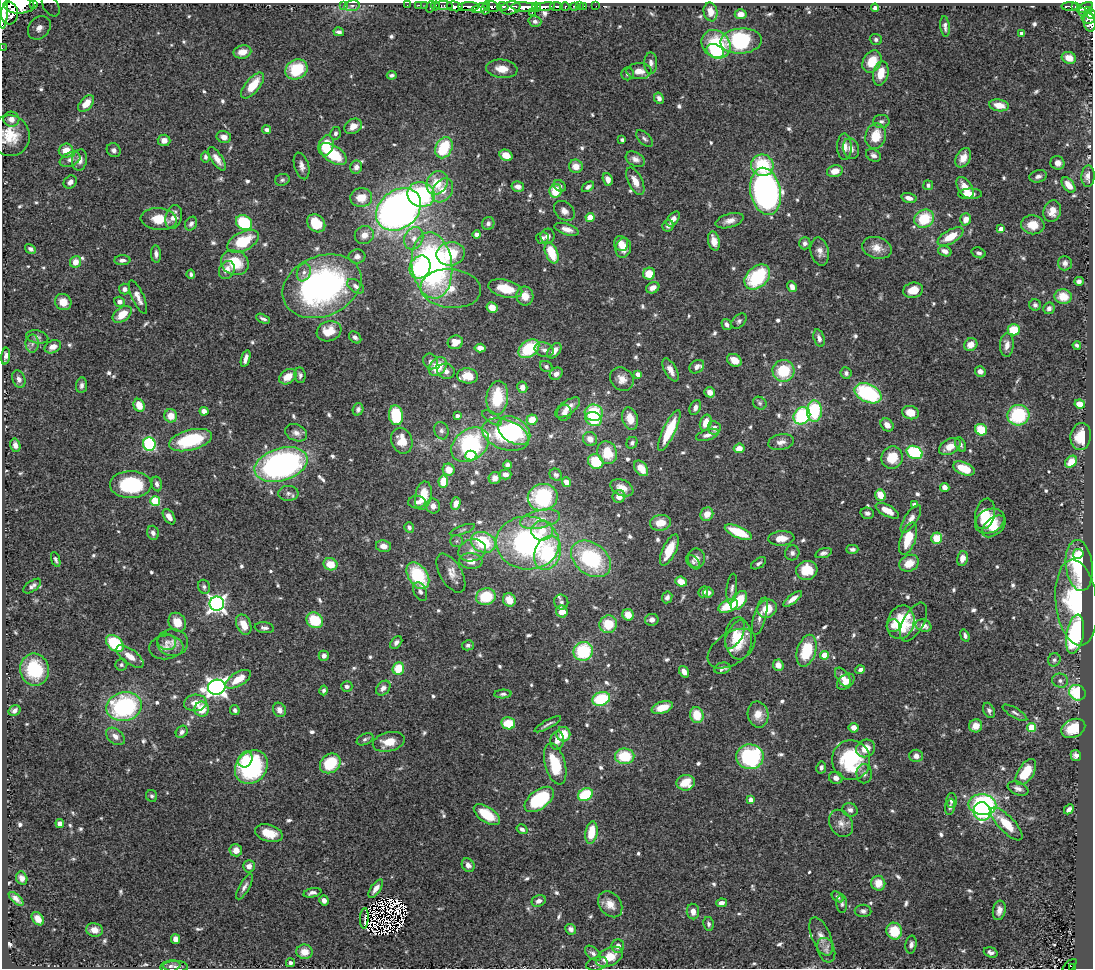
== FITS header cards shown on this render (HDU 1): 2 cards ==
NAXIS1  =                 1091
NAXIS2  =                  966

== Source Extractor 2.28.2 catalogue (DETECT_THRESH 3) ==
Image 1091 x 966 px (HDU 1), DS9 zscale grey, 1 PNG px = 1 image px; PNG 1095 x 970 px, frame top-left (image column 1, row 966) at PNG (2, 3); each listed source drawn as its Kron ellipse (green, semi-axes under 4 px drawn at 4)
Background 1.42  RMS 0.032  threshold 0.0969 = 3 sigma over >= 5 px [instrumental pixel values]
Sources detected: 749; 9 with non-positive FLUX_AUTO (blend fragments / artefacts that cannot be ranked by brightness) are neither listed nor drawn; of the other 740, the 500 brightest by FLUX_AUTO listed and drawn (240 fainter detections omitted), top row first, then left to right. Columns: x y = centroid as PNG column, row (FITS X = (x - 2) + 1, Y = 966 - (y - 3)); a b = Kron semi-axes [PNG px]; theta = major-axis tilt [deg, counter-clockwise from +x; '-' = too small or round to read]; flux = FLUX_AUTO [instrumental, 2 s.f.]
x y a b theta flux
34 4 3 2 - 200
19 5 15 8 0 6400
343 5 3 2 - 21
407 5 2 2 - 14
419 5 3 2 - 36
425 5 2 2 - 24
51 6 12 7 -56 13
352 6 8 5 8 5.8
431 6 6 2 72 46
436 6 5 3 - 57
444 6 9 3 0 150
455 6 8 4 -10 1500
503 6 6 3 -6 540
556 6 6 3 -5 500
574 6 4 3 - 86
579 6 2 2 - 14
584 6 2 2 - 19
596 6 2 2 - 11
1070 6 8 3 -2 220
469 7 11 4 -1 2100
492 7 8 5 -14 1500
524 7 13 4 -4 4700
537 7 5 3 - 1000
545 7 10 4 8 2200
565 7 4 3 - 360
1075 7 4 3 - 260
1085 7 9 4 26 720
480 8 8 4 18 630
486 8 6 3 77 540
510 8 10 6 12 1800
875 8 4 4 - 7.6
3 10 19 4 89 5800
1088 10 4 3 - 430
532 12 3 3 - 520
710 12 9 7 -80 28
1082 12 3 3 - 100
9 13 11 8 86 4700
741 14 6 5 - 19
1091 14 5 3 - 480
1088 18 7 5 -7 800
535 21 6 5 - 7
1090 23 9 6 -80 610
945 26 10 4 -84 7.8
39 28 13 10 49 26
339 32 5 4 - 6.5
1022 33 4 3 - 9.8
876 39 6 5 - 5.9
741 41 21 12 4 230
716 44 15 13 -41 100
2 48 2 2 - 14
715 51 9 6 -27 100
242 52 9 6 12 26
1069 58 7 6 - 29
872 62 12 9 61 48
651 63 11 6 90 8.4
296 69 11 9 29 92
502 69 16 9 -6 31
639 71 12 8 -1 23
881 73 12 7 77 39
627 74 6 6 - 5.7
392 75 5 3 - 5.5
253 86 15 7 50 53
659 98 6 5 - 8.9
86 103 10 6 48 29
999 105 10 6 -10 29
11 119 8 7 - 17
881 121 8 6 0 6.6
353 126 9 7 31 22
267 130 4 3 - 7.2
335 133 6 5 - 6.1
10 136 20 20 - 58
876 136 13 10 75 52
224 137 7 6 - 13
644 139 10 5 -45 6.5
164 140 6 5 - 16
622 140 4 3 - 5.2
326 145 10 7 74 62
844 147 13 7 -87 18
444 148 11 8 65 110
851 149 10 8 -75 13
114 150 7 6 - 8.6
66 151 7 7 - 28
333 154 15 8 -34 100
506 155 7 5 -29 29
873 155 8 5 -27 8.2
205 157 5 4 - 5.7
963 158 10 7 61 20
70 159 11 7 23 12
217 159 14 5 -56 18
635 159 10 7 -28 13
80 160 11 7 80 16
1057 163 7 6 - 14
762 165 11 10 - 120
302 166 14 7 -73 13
576 166 7 6 - 24
356 167 6 6 - 10
835 171 8 6 13 22
1038 176 9 6 15 8.9
1088 176 11 6 89 16
608 179 6 5 - 16
282 180 7 6 - 5.2
635 181 15 7 -64 25
70 182 7 6 - 12
437 183 12 10 60 59
928 185 5 5 - 6.5
1068 185 9 5 -52 26
560 186 7 5 -38 5.5
518 187 6 5 - 13
588 187 7 4 34 6.7
965 188 12 6 -57 30
443 190 13 9 59 33
555 191 7 6 - 53
766 191 24 15 -79 870
970 194 12 5 1 18
421 195 14 12 -21 240
361 197 11 9 4 37
909 198 8 5 -16 15
399 209 24 19 39 1400
564 211 11 8 -42 13
1052 211 11 8 73 24
174 217 12 8 75 19
590 218 4 4 - 57
159 219 18 11 -5 46
673 219 8 5 52 14
924 219 10 9 - 85
966 219 6 5 - 20
730 221 14 7 16 16
244 223 8 7 - 110
316 223 10 8 -44 53
488 223 6 6 - 7.2
191 224 7 5 60 7.8
1033 225 11 9 -10 33
668 226 6 5 - 8.4
567 229 12 5 -18 16
1001 229 4 4 - 16
364 235 9 9 - 17
477 235 4 4 - 13
547 236 7 7 - 9.7
950 237 14 6 30 48
414 238 11 9 67 20
542 238 6 6 - 6.7
243 241 17 9 26 96
714 241 10 5 -77 23
621 243 7 7 - 21
805 243 6 6 - 7.4
623 248 10 8 77 21
877 248 15 10 -16 24
30 249 6 4 -32 7.3
820 251 14 9 -77 15
945 251 7 5 -19 14
552 253 11 6 -68 65
979 253 7 5 -18 6.6
156 254 8 5 -86 9.5
451 254 14 11 10 120
357 256 8 7 - 9
122 260 8 5 4 9.2
75 262 6 5 - 22
235 263 14 12 -22 73
1065 263 7 7 - 9.6
432 265 33 20 -83 660
420 267 12 10 58 150
227 270 9 7 62 18
304 272 9 6 70 10
191 274 5 3 - 5.4
649 274 6 6 - 36
757 277 15 10 43 160
1079 281 5 4 - 8.1
322 286 41 30 23 600
356 286 9 6 -36 8.6
792 287 5 4 - 13
653 288 7 5 29 15
124 289 5 5 - 8.9
451 289 30 19 -5 65
505 289 17 9 -15 51
913 290 10 7 14 30
525 296 9 8 - 26
138 297 18 6 -66 17
1063 297 9 7 -8 39
63 302 8 8 - 28
119 302 6 5 - 11
1035 305 6 5 - 6.6
492 307 5 5 - 28
1049 308 6 5 - 7.9
122 314 11 6 37 38
263 319 7 3 -27 6.6
739 321 9 6 46 5.9
727 324 6 4 -57 8.4
1014 330 6 5 - 61
329 331 12 10 18 38
37 337 11 6 -13 7.3
355 337 7 5 -42 6.5
819 338 9 5 -73 9.1
455 342 8 7 - 23
32 344 9 6 89 7.9
971 345 7 6 - 24
1007 345 12 7 87 14
1077 345 4 3 - 5.4
53 347 9 6 25 14
480 348 5 4 - 14
529 349 11 8 38 110
544 350 10 7 -20 10
554 351 9 5 52 17
6 356 8 4 83 9.1
246 359 8 4 72 12
734 360 7 6 - 23
430 361 8 7 - 8.5
438 366 10 7 49 58
546 366 6 5 - 6.2
697 367 8 6 36 10
670 370 13 6 -61 16
446 371 9 7 -18 11
783 371 11 11 - 92
980 371 5 5 - 11
846 373 6 5 - 6
556 374 7 5 36 11
638 374 4 4 - 17
300 375 8 5 -82 6.2
468 376 10 7 -6 42
288 377 9 7 36 31
19 379 9 6 -70 10
622 379 12 11 - 22
81 385 8 5 83 7.9
522 387 5 5 - 15
710 392 5 5 - 16
868 393 14 9 -25 210
497 398 17 11 84 110
760 403 7 6 - 5.3
1080 404 5 4 - 27
139 405 6 5 - 33
567 408 14 6 35 19
695 408 8 5 66 9.7
358 409 6 5 - 7
204 411 4 4 - 12
814 411 11 7 88 130
564 413 8 7 - 11
594 413 9 8 - 97
910 413 8 6 -13 35
396 415 10 7 -83 95
1018 415 11 10 - 150
171 416 7 6 - 31
457 416 4 3 - 7.3
802 416 9 7 49 200
492 418 11 5 -34 7.2
594 419 8 7 - 78
630 419 11 7 -74 32
532 420 5 5 - 37
706 423 8 5 71 29
887 425 7 5 -48 15
714 428 7 6 - 12
669 430 22 6 65 95
981 430 6 5 - 73
441 431 9 7 -69 7.8
514 431 18 12 -36 170
296 433 11 8 -24 13
505 435 24 14 -20 170
707 435 12 5 17 12
1081 436 14 10 81 53
590 439 7 6 - 18
190 440 22 10 15 140
402 441 13 10 -70 38
781 442 13 7 11 13
632 443 6 5 - 5.4
149 444 7 6 - 210
15 445 7 5 -76 13
470 445 20 15 37 270
961 445 8 5 -63 5.4
950 447 12 7 30 27
739 448 5 4 - 20
915 452 8 6 -26 160
607 453 11 9 -70 52
471 456 5 5 - 63
892 458 11 10 - 47
596 461 8 7 - 70
1071 462 7 5 43 35
281 465 27 16 16 710
507 465 4 4 - 6.6
641 468 9 5 -52 27
964 469 11 6 -23 55
449 470 6 6 - 30
505 474 6 5 - 13
556 475 6 5 - 6.9
495 478 6 6 - 15
443 482 6 5 - 55
566 482 5 4 - 22
157 484 7 5 -78 8
131 485 21 13 1 160
945 487 5 4 - 14
622 488 12 8 -25 22
288 493 10 7 0 9.7
880 495 6 5 - 32
423 496 14 8 79 44
619 496 6 6 - 17
543 497 15 13 17 190
155 501 5 5 - 110
417 502 8 6 2 10
456 503 6 5 - 18
914 504 4 3 - 5.9
433 506 7 7 - 15
887 511 13 5 -28 28
867 513 7 5 -15 7.1
707 514 7 6 - 24
985 514 15 10 78 53
169 517 8 5 -56 18
540 519 20 9 12 31
911 519 16 6 57 18
990 521 15 11 25 44
660 523 10 8 10 32
994 526 14 8 39 25
409 527 5 5 - 7.4
462 530 13 4 20 5.4
542 531 11 10 - 36
738 532 14 5 -24 75
153 533 7 5 -70 9.3
781 538 13 7 3 27
936 538 6 5 - 45
908 539 17 7 71 65
457 541 6 5 - 5.5
483 542 13 10 -23 120
528 543 31 26 -5 460
383 546 7 6 - 18
852 549 6 4 0 7.2
472 550 14 11 16 22
669 550 17 6 65 50
548 553 17 12 71 170
792 553 7 7 - 7.9
823 553 8 4 17 7.3
1078 554 5 5 - 70
696 558 9 8 - 14
962 558 7 5 77 17
56 559 8 4 -70 5.4
591 559 22 15 -37 200
471 561 11 8 -6 23
693 562 9 5 -46 5.5
759 563 8 4 32 5.7
909 563 10 8 28 35
330 564 7 6 - 36
1079 566 26 13 -83 140
807 570 11 9 18 57
451 573 22 10 -59 25
418 576 15 9 -56 150
681 582 6 5 - 31
32 586 10 5 35 9
204 587 7 6 - 6
732 589 15 5 84 8.6
420 592 10 6 -66 8.2
703 592 6 4 64 10
708 593 5 5 - 7.8
486 597 10 8 13 87
667 597 6 5 - 6.6
793 599 11 4 39 16
509 600 7 6 - 31
739 601 11 6 54 78
561 602 7 7 - 7.5
1076 602 43 20 -83 220
217 604 7 7 - 930
728 606 10 6 25 79
767 609 10 8 32 39
562 611 6 5 - 28
628 615 6 5 - 26
760 616 19 6 74 15
315 620 9 7 -35 81
652 620 7 6 - 12
177 622 10 8 -57 36
901 622 17 13 74 99
913 622 21 10 62 23
608 624 9 8 - 60
244 625 11 7 -66 32
893 626 6 6 - 15
923 626 8 6 -18 17
264 628 10 5 -7 7.5
1075 634 20 8 80 230
735 635 16 7 61 26
965 636 6 4 -69 7.1
739 638 21 13 -88 68
167 642 9 8 - 9.4
396 642 7 5 48 8.3
115 643 10 7 -43 120
173 643 15 13 -4 23
468 645 6 5 - 5.2
166 647 17 12 5 21
732 649 27 15 34 27
583 651 10 9 - 140
807 651 16 9 73 100
825 655 4 4 - 55
130 656 16 7 -36 24
324 656 5 5 - 11
1054 660 7 6 - 6.1
121 665 6 6 - 5.4
778 665 6 5 - 22
722 668 8 5 14 8.5
398 669 6 5 - 55
34 670 16 14 -78 140
860 670 5 4 - 6.8
684 672 6 4 -58 15
843 677 11 6 -56 14
238 679 14 6 31 41
1060 681 8 7 - 8.1
846 682 10 6 38 23
347 686 5 5 - 6.8
217 687 9 7 12 1200
383 688 8 6 46 12
324 690 5 4 - 5.3
1077 693 8 7 - 110
503 694 8 4 3 5.8
601 699 9 6 19 110
195 703 11 8 4 26
124 707 18 14 12 310
662 707 11 5 18 42
202 709 7 7 - 44
14 710 6 5 - 8.2
235 710 5 4 - 6.6
279 710 7 6 - 16
989 710 8 5 -64 7.4
1015 713 14 5 -30 7.8
758 714 13 10 -79 28
697 715 8 6 -77 51
508 723 7 6 - 60
548 724 15 3 28 6.8
976 726 6 6 - 26
1031 727 4 4 - 82
854 728 5 4 - 18
1073 728 12 9 26 49
182 732 6 5 - 7.6
563 734 7 7 - 48
115 736 10 7 -40 14
365 739 9 5 25 5.9
557 740 9 6 83 16
389 742 16 9 13 37
866 748 9 8 - 28
625 756 10 8 2 78
916 756 7 6 - 13
1076 756 5 5 - 9.2
750 757 14 12 3 250
245 759 8 6 60 48
851 760 20 19 - 170
330 763 11 9 39 86
555 764 21 10 -74 86
251 767 18 15 49 260
821 768 6 5 - 6.9
1026 772 15 7 57 60
864 774 10 7 88 10
836 778 7 6 - 13
686 783 9 7 10 49
1018 789 11 6 -22 11
585 795 8 6 28 110
152 796 6 5 - 5.1
539 799 17 9 37 190
751 800 4 4 - 18
951 800 7 5 88 8.7
982 805 14 10 -4 340
950 807 8 5 80 5.5
1069 809 5 4 - 10
850 810 8 6 -18 8.9
982 811 9 8 - 180
487 815 15 7 -34 55
60 823 4 4 - 13
841 823 14 11 -62 18
1006 824 21 8 -46 49
522 829 6 4 -35 7.7
591 832 11 6 81 54
269 833 14 8 -16 39
236 850 6 6 - 18
468 865 7 6 - 12
249 866 6 6 - 15
22 878 7 5 -66 11
878 883 7 7 - 33
244 887 14 5 60 9.9
376 889 11 5 55 16
312 893 9 4 12 9
838 897 7 4 -42 6.3
16 899 9 4 -42 10
324 900 5 4 - 13
539 901 7 5 24 10
721 903 5 4 - 11
610 904 14 10 -51 24
842 904 9 5 -87 6
999 910 10 6 79 13
863 911 8 6 -1 7.3
693 912 8 6 -82 15
364 918 10 2 87 6
38 919 7 5 -51 14
708 924 7 5 -77 6
571 929 6 5 - 10
94 930 8 6 -12 21
894 931 8 7 - 70
821 936 20 9 -67 21
175 939 5 4 - 15
911 945 9 5 79 8.2
618 946 6 6 - 14
826 950 13 8 -71 13
304 952 8 7 - 27
991 952 7 5 -18 8.6
593 953 9 5 -41 7.6
610 957 14 8 27 49
290 963 4 4 - 8.3
597 964 11 6 15 7.3
170 966 10 5 10 7.7
175 966 12 5 -1 7.5
1070 966 8 3 42 32
1072 967 3 3 - 32
At the frame edge (FLAGS 8, measured only in part): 9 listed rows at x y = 34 4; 19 5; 51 6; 3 10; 1091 14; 1090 23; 2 48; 10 136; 1072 967
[240 fainter detections neither listed nor drawn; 9 non-positive-flux detections neither listed nor drawn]